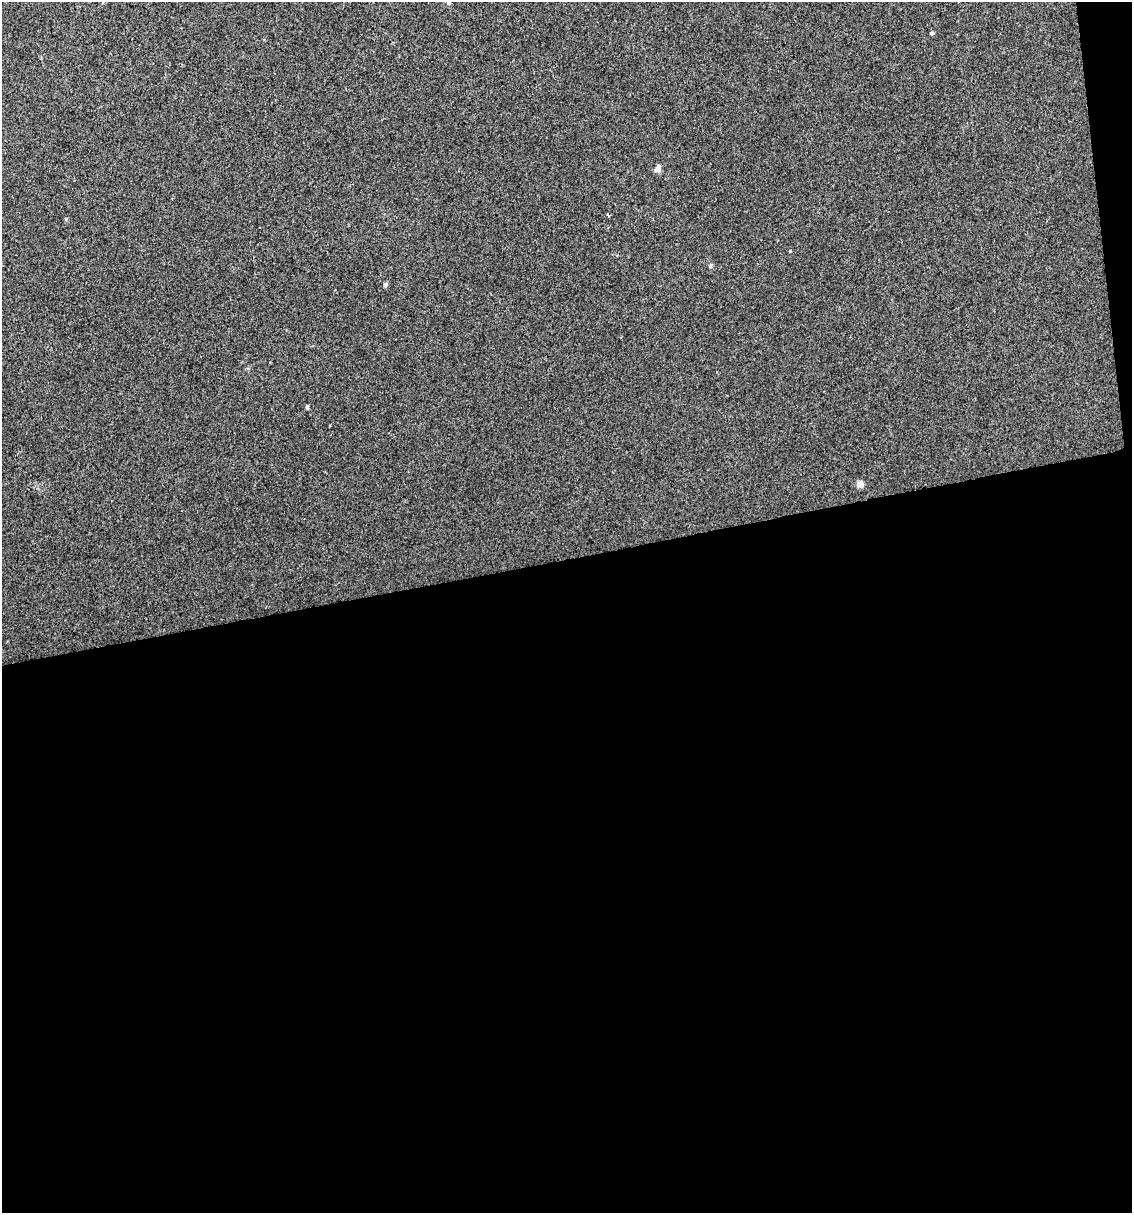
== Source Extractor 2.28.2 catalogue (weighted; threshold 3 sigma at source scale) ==
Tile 16 of 4 x 4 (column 4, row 4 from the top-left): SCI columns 3417-4546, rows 1-1211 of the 4616 x 4845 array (HDU 1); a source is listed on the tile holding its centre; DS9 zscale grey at full resolution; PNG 1134 x 1215 px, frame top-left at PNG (2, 2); no overlay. Shown black and unused: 55% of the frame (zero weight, under 2 of 3 exposures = <1% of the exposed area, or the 3 px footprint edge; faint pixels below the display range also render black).
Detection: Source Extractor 2.28.2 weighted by HDU 2 'WHT'; one run over the whole footprint, this tile lists its part. Background 0.0207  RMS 0.007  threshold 0.0314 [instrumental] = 3 sigma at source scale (4.5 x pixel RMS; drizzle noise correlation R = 1.50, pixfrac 1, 0.0396/0.0396 arcsec/px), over >= 5 px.
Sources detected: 8; all 8 listed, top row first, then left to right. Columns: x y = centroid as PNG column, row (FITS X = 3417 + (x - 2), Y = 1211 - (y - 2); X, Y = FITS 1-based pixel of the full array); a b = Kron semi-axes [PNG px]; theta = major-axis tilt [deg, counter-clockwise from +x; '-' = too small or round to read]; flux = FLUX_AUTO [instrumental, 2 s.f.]
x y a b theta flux
449 2 7 6 - 1.9
932 34 4 3 - 4.8
658 169 8 6 59 3.8
608 215 4 3 - 1.5
711 266 7 3 81 0.98
385 285 5 4 - 1.6
307 407 6 3 -81 1.1
860 484 8 7 - 3.1
Isophote crosses this tile's border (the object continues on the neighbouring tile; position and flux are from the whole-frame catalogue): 1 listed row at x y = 449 2